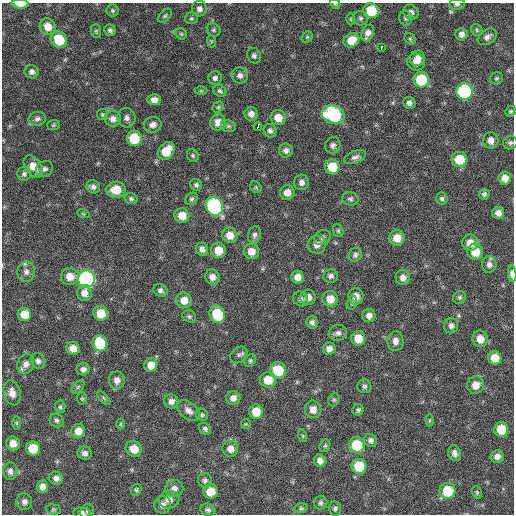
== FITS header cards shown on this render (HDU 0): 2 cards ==
NAXIS1  =                  512 / Axis length
NAXIS2  =                  512 / Axis length

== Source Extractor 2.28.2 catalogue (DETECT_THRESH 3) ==
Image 512 x 512 px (HDU 0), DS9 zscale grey, 1 PNG px = 1 image px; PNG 516 x 516 px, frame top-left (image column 1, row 512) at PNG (2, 3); each listed source drawn as its Kron ellipse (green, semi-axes under 4 px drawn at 4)
Background 109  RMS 11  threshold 33.7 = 3 sigma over >= 5 px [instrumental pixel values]
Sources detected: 193; all 193 listed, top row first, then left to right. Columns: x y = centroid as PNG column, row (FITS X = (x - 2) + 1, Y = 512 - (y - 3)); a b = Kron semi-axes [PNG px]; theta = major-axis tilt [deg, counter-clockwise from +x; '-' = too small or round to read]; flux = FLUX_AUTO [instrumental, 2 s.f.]
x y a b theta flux
20 4 8 4 -2 7900
335 4 6 4 -41 960
457 4 8 5 4 1800
199 9 8 7 - 3300
112 11 6 6 - 1300
371 11 8 7 - 22000
411 12 8 7 - 2900
165 16 8 5 45 1400
191 18 6 6 - 1300
361 18 7 7 - 1900
405 18 7 6 - 1900
351 19 6 4 -90 980
48 27 8 7 - 8300
110 30 6 5 - 2100
214 30 7 6 - 1500
477 30 6 5 - 1200
96 31 7 5 -89 1200
368 33 8 6 67 4200
181 34 6 5 - 1300
462 34 6 6 - 3500
307 37 6 5 - 1100
487 37 10 7 35 3200
410 39 6 5 - 1300
59 40 9 7 -49 21000
351 40 8 7 - 10000
211 41 6 4 -72 900
382 47 4 3 - 15000
254 56 8 6 -60 2100
418 58 8 7 - 4700
416 62 9 8 - 5900
32 72 7 6 - 2600
240 75 8 8 - 3300
215 78 7 6 - 2200
496 78 7 6 - 1300
421 80 8 7 - 31000
201 91 6 4 0 920
220 91 7 5 -27 1700
464 91 8 8 - 91000
154 100 7 5 -1 4300
409 103 6 6 - 2800
218 107 6 5 - 1200
511 111 6 5 - 1200
251 114 7 6 - 4300
102 115 5 5 - 1200
333 115 11 9 -22 60000
127 118 10 9 - 3300
278 118 7 7 - 8800
37 119 8 7 - 2300
113 119 8 7 - 4000
218 122 8 7 - 6300
53 125 6 5 - 1000
153 125 9 7 9 4100
228 126 8 5 -14 1600
258 126 4 3 - 15000
270 131 7 6 - 2200
134 138 7 7 - 24000
491 140 8 7 - 5200
510 143 7 6 - 1900
333 145 8 7 - 3000
286 150 7 7 - 3000
166 151 10 7 50 15000
193 156 7 5 -59 1300
355 157 11 6 21 2900
459 159 8 7 - 17000
33 167 13 8 -55 9300
332 167 7 7 - 17000
45 169 8 7 - 2400
24 174 7 7 - 2000
505 178 6 6 - 6100
301 182 8 7 - 3300
196 185 6 5 - 1800
93 187 7 6 - 2700
256 187 6 5 - 960
116 190 9 8 - 12000
287 192 7 7 - 5500
484 194 5 5 - 1700
131 199 6 5 - 1700
192 199 7 5 46 1600
350 199 8 6 -14 2000
442 199 6 5 - 1700
214 206 10 8 -60 120000
83 213 6 4 -20 970
498 213 6 6 - 4300
182 216 7 7 - 9600
338 231 6 5 - 1100
230 235 8 7 - 7700
254 235 9 6 79 2200
322 238 9 7 34 2100
397 238 7 7 - 9100
470 243 8 8 - 7500
317 245 9 9 - 5200
202 249 6 6 - 3200
218 250 8 7 - 10000
251 251 8 7 - 7200
475 252 8 7 - 12000
355 255 7 6 - 2000
489 264 8 7 - 3100
26 272 10 9 - 4100
512 274 8 4 -87 4900
70 276 9 8 - 8500
331 276 7 6 - 2500
212 277 7 7 - 4600
298 277 6 6 - 6400
403 277 7 7 - 4300
86 279 8 8 - 190000
160 290 7 6 - 2300
84 293 8 7 - 5000
356 296 8 7 - 6100
308 297 8 7 - 5000
460 297 7 6 - 1600
301 299 8 7 - 2100
330 299 8 7 - 9200
184 300 8 7 - 7800
352 303 7 5 74 1500
101 313 7 7 - 13000
24 314 7 6 - 11000
217 314 9 7 -67 25000
189 316 7 5 -23 1500
369 316 7 6 - 4100
312 322 6 5 - 2500
451 326 7 7 - 2800
338 333 9 7 17 2900
358 338 7 7 - 12000
480 339 8 7 - 7700
395 341 10 8 89 4200
100 343 8 7 - 28000
73 348 7 6 - 6600
329 349 6 6 - 4000
239 355 10 7 44 2200
495 358 7 6 - 11000
38 361 8 7 - 2700
250 361 6 5 - 1300
26 364 10 8 69 4400
151 365 7 6 - 7500
83 369 6 6 - 2700
278 370 8 8 - 24000
117 380 9 8 - 4500
268 380 8 7 - 12000
475 385 9 8 - 7100
364 386 7 6 - 2000
78 387 8 4 45 1400
12 393 12 8 -75 5300
104 398 8 3 -45 1200
233 398 7 7 - 4700
82 399 6 5 - 1000
334 400 7 5 67 1200
171 401 7 7 - 3700
60 407 6 5 - 1300
313 409 9 8 - 5800
188 410 13 8 -39 4600
358 410 6 5 - 1500
256 412 7 7 - 12000
202 415 6 6 - 1400
57 420 7 6 - 2000
429 420 6 4 89 940
17 423 6 4 90 1000
120 424 5 3 - 670
246 424 5 5 - 790
205 429 6 5 - 1900
501 429 7 7 - 15000
78 431 7 7 - 7400
303 436 6 4 -71 1000
371 440 7 6 - 2500
13 443 7 7 - 6100
357 445 8 8 - 26000
325 446 6 5 - 1200
33 448 7 7 - 16000
134 449 8 7 - 9200
230 449 8 7 - 5000
85 453 7 6 - 2900
455 453 8 6 -69 3000
497 457 6 6 - 3800
320 461 6 6 - 4600
359 466 7 7 - 22000
10 471 9 7 87 2900
56 478 7 6 - 3200
205 480 7 7 - 2100
42 487 6 5 - 4300
174 489 9 8 - 4400
136 490 6 5 - 1300
211 491 7 7 - 10000
447 491 8 8 - 23000
477 492 6 4 -71 1100
169 500 10 8 15 5300
24 502 8 8 - 3100
320 503 7 6 - 1700
163 505 8 8 - 4000
301 508 7 5 14 1200
53 509 7 5 -5 1200
335 509 7 6 - 1600
208 510 7 6 - 2100
87 511 7 6 - 1800
82 513 8 5 -3 2500
At the frame edge (FLAGS 8, measured only in part): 5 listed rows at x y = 20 4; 335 4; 457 4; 512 274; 82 513